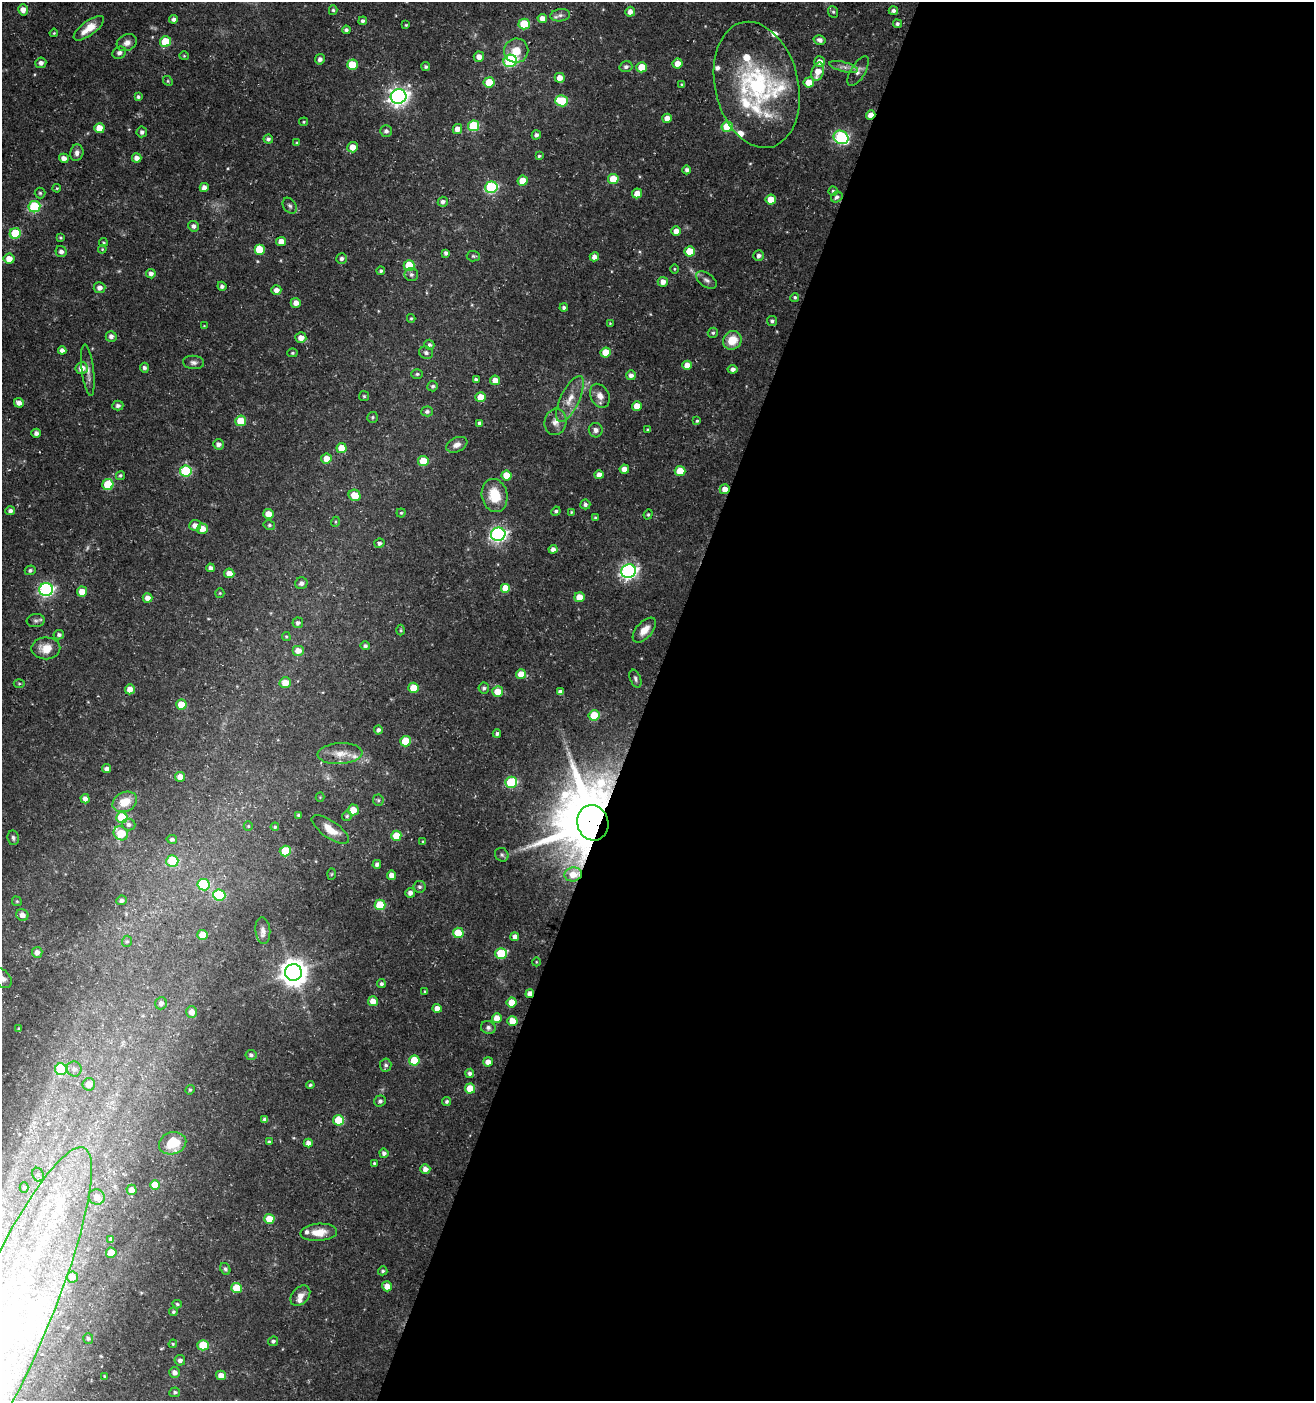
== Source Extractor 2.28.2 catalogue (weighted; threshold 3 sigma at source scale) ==
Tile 12 of 4 x 4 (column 4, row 3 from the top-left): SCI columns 4145-5456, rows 1409-2807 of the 5730 x 5606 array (HDU 1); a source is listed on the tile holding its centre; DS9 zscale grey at full resolution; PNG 1316 x 1403 px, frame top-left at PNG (2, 2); each listed source drawn as its Kron ellipse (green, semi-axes under 4 px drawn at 4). Shown black and unused: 51% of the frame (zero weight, under 3 of 5 exposures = <1% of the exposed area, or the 3 px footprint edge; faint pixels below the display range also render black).
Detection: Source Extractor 2.28.2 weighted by HDU 2 'WHT'; one run over the whole footprint, this tile lists its part. Background 0.0259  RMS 0.0022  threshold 0.0101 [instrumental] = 3 sigma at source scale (4.5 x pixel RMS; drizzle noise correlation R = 1.50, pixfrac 1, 0.0396/0.0396 arcsec/px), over >= 5 px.
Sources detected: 336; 2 too faint to see at this stretch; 2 inside a brighter object's white glare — neither listed nor drawn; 17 inside a brighter listed object's ellipse — not listed separately; the other 315 listed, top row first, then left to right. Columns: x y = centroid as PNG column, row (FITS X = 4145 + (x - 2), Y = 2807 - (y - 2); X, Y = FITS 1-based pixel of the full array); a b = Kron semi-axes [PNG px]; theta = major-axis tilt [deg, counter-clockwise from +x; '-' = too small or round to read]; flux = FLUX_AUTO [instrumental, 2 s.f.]
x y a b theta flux
23 10 5 5 - 1.5
333 10 5 4 - 0.37
893 11 4 4 - 0.67
630 12 5 5 - 1.3
833 12 6 5 - 0.36
560 15 10 6 8 0.91
542 18 5 4 - 1.7
173 19 4 4 - 0.68
363 21 4 4 - 0.61
524 24 5 5 - 7.7
897 24 4 4 - 0.51
406 25 4 3 - 0.21
89 28 18 7 36 3.4
346 30 4 4 - 0.54
54 33 4 3 - 0.21
820 40 6 5 - 0.81
165 42 5 5 - 7.4
127 43 10 8 24 1.2
516 51 12 12 - 3.5
119 53 7 6 - 0.66
184 56 5 4 - 0.24
479 57 5 5 - 1.5
320 59 5 5 - 0.86
510 61 7 6 - 26
819 62 5 5 - 1.5
41 63 5 5 - 0.87
677 63 5 5 - 2.3
352 65 5 5 - 5.5
426 66 4 4 - 0.49
626 67 6 5 - 0.63
642 67 5 5 - 5
844 67 15 5 -14 1.1
858 71 17 7 59 1.1
818 72 9 6 72 2.9
560 78 5 5 - 1.8
168 81 5 4 - 0.32
489 82 5 5 - 5.3
809 82 5 5 - 3
682 85 4 3 - 0.38
757 85 64 41 -77 35
399 96 8 7 - 100
138 97 4 4 - 0.39
562 101 6 5 - 9
871 115 5 4 - 1.8
667 118 5 4 - 1.6
304 122 4 3 - 0.23
474 126 5 5 - 13
727 127 5 5 - 6.2
99 128 5 5 - 3.4
457 129 5 4 - 1.7
386 131 6 5 - 0.66
142 132 5 5 - 0.62
536 135 5 4 - 0.67
841 137 8 6 -31 31
268 139 5 4 - 0.53
297 143 4 4 - 0.37
352 147 5 5 - 2.4
77 153 8 6 76 0.89
539 156 3 3 - 0.31
64 158 5 4 - 1.2
137 158 5 4 - 1.2
687 170 4 4 - 0.63
613 179 5 5 - 4.3
523 181 5 5 - 3.2
204 187 4 4 - 1.2
491 187 6 5 - 22
57 188 4 4 - 0.22
833 191 4 4 - 0.38
40 193 5 5 - 0.37
637 193 5 5 - 2.6
837 197 6 5 - 0.59
771 199 5 5 - 3.7
443 202 5 5 - 0.71
290 206 8 6 -56 0.56
34 207 6 5 - 18
193 226 5 5 - 0.76
676 231 4 4 - 1.6
15 233 5 5 - 11
60 238 4 3 - 0.29
281 241 5 4 - 1.9
103 242 4 3 - 0.24
102 249 4 4 - 0.22
259 249 5 5 - 5.1
61 251 6 5 - 0.74
690 251 5 5 - 5
446 253 4 4 - 0.6
473 256 6 5 - 0.39
759 256 5 5 - 0.8
594 257 4 4 - 1.2
341 258 5 5 - 0.66
9 259 5 5 - 2.1
409 265 5 5 - 8.1
674 269 4 3 - 0.22
381 271 4 4 - 0.4
151 274 5 4 - 0.9
411 274 6 6 - 0.61
706 280 12 6 -34 0.95
663 282 5 5 - 1.5
222 286 4 4 - 0.59
100 288 6 5 - 1.2
276 290 5 5 - 1.2
795 297 4 4 - 0.4
296 303 5 5 - 1.7
564 308 4 4 - 0.46
411 318 4 4 - 0.25
772 321 5 5 - 0.51
610 323 4 4 - 0.19
204 326 3 3 - 0.16
713 333 5 5 - 0.38
111 336 5 5 - 0.84
301 338 5 5 - 1.6
732 340 10 8 45 4
429 345 5 4 - 0.45
62 350 4 4 - 0.87
606 352 5 5 - 4.3
292 353 5 4 - 0.33
426 353 7 6 - 0.61
194 362 10 6 -5 0.84
687 365 5 4 - 2.3
82 368 6 6 - 2
144 368 5 4 - 0.62
733 369 5 4 - 0.89
88 370 26 6 -83 1.4
417 374 5 5 - 0.39
631 375 5 5 - 0.93
476 380 4 4 - 0.63
495 380 5 5 - 1.9
433 386 5 5 - 0.47
364 396 5 5 - 0.31
600 396 12 9 -63 1.6
481 397 5 5 - 3.3
570 399 25 9 64 3.3
19 403 5 4 - 1.2
118 406 5 5 - 0.59
637 406 5 5 - 2.7
427 411 6 5 - 0.49
372 417 5 5 - 0.38
241 421 5 5 - 5.4
697 421 4 4 - 0.32
555 422 13 11 77 1.8
480 423 4 4 - 0.58
596 430 7 7 - 0.94
648 430 4 3 - 0.29
36 433 4 4 - 0.91
218 444 5 5 - 1
457 445 11 7 24 1.3
342 448 5 5 - 3.4
326 459 5 5 - 2.4
423 461 5 5 - 5.5
624 469 4 4 - 1.7
186 471 6 5 - 17
680 471 5 5 - 5.6
120 475 4 4 - 0.39
506 475 5 5 - 4.5
599 475 4 4 - 1.4
108 485 5 5 - 8.1
725 489 5 5 - 1.6
355 495 6 5 - 3.8
495 495 17 12 -78 5.7
585 504 5 5 - 0.63
10 511 5 4 - 0.67
556 511 5 4 - 0.47
571 512 4 4 - 0.23
401 513 4 4 - 0.29
269 514 5 5 - 2.3
648 514 5 4 - 0.3
595 518 4 3 - 0.31
335 522 5 3 - 0.25
195 525 6 5 - 1.3
269 525 6 4 -13 0.39
202 529 5 5 - 2.6
498 534 7 6 - 57
379 543 5 4 - 0.55
553 549 4 4 - 0.97
210 568 4 4 - 0.77
30 570 5 5 - 0.57
629 571 7 6 - 58
229 573 5 4 - 2.1
301 583 6 6 - 0.88
506 588 5 5 - 3.4
46 589 7 6 - 47
82 592 5 5 - 2.5
220 593 5 4 - 0.24
579 597 5 5 - 2.7
148 598 5 4 - 1.3
36 620 9 6 5 0.66
298 623 5 5 - 0.6
401 630 5 3 - 0.26
644 630 15 8 48 2.1
59 635 5 4 - 0.58
286 637 4 3 - 0.27
365 646 5 4 - 0.52
46 648 14 11 1 3.1
298 651 6 5 - 1.7
521 674 5 5 - 2.8
635 679 9 5 -68 0.59
285 683 5 5 - 2.8
19 684 5 3 - 0.25
414 688 5 5 - 5.1
484 688 5 5 - 0.58
130 689 5 5 - 2
498 692 5 5 - 3.8
560 692 4 4 - 0.97
181 705 5 5 - 4.3
594 715 5 5 - 7.8
378 730 4 4 - 0.71
497 734 4 4 - 0.55
406 741 5 5 - 8.8
340 754 22 10 3 2.9
107 769 4 4 - 1
180 777 5 5 - 2
511 782 6 5 - 15
320 797 4 4 - 0.21
85 799 4 4 - 1.1
378 800 5 5 - 0.39
125 802 13 9 26 4.2
353 810 5 5 - 3.2
298 815 4 4 - 0.4
347 816 5 5 - 0.36
122 818 5 5 - 9.9
593 823 18 15 -75 1900
129 824 6 6 - 0.75
248 826 5 4 - 0.32
275 827 4 4 - 0.33
330 830 22 8 -34 3.1
121 833 7 6 - 6.6
396 836 5 5 - 4.5
13 838 7 5 -81 0.54
172 839 5 4 - 0.58
423 842 4 3 - 0.24
285 851 5 5 - 7.7
502 855 7 6 - 0.49
172 861 6 5 - 14
377 864 4 4 - 0.67
331 874 6 3 88 0.24
573 874 9 7 10 2.5
391 875 4 4 - 1.5
203 885 6 6 - 17
419 887 6 5 - 0.5
410 893 5 4 - 1
219 895 6 5 - 16
121 900 5 5 - 0.68
17 901 5 4 - 0.28
380 905 5 5 - 7.3
22 915 6 5 - 1.3
263 931 13 7 -84 1.1
458 933 5 5 - 7.1
202 935 5 5 - 3.8
515 937 4 4 - 1.2
127 941 5 5 - 0.38
37 952 5 5 - 1.1
501 953 6 5 - 10
536 962 4 3 - 0.17
293 972 8 8 - 280
2 978 11 7 -49 1.2
381 984 4 4 - 0.53
425 991 3 3 - 0.19
530 994 4 4 - 1.5
373 1001 5 5 - 2.3
512 1002 5 5 - 3.9
161 1003 6 5 - 0.95
437 1008 4 4 - 1.5
192 1012 6 5 - 1.7
497 1018 5 5 - 2.1
512 1021 5 5 - 4.4
488 1027 7 6 - 0.66
19 1029 3 3 - 0.3
251 1055 5 5 - 0.6
414 1060 5 5 - 7.3
488 1062 5 4 - 1.7
386 1065 6 6 - 0.6
61 1069 6 6 - 14
74 1069 7 7 - 0.95
470 1073 4 4 - 0.69
89 1084 6 6 - 2.1
310 1085 4 3 - 0.34
470 1089 5 5 - 4.2
190 1090 5 4 - 0.28
380 1101 6 5 - 0.59
446 1101 4 4 - 0.47
265 1119 4 4 - 0.55
338 1120 5 5 - 8
269 1142 4 4 - 0.44
173 1143 14 11 16 5.1
308 1143 4 4 - 1.3
384 1153 4 4 - 0.74
374 1163 4 3 - 0.28
425 1169 5 5 - 1.2
38 1175 7 5 -66 0.59
155 1185 5 5 - 3.8
24 1187 5 4 - 0.39
132 1190 5 5 - 1.5
97 1197 8 7 - 1.7
269 1219 5 5 - 4.5
319 1232 18 8 4 3.2
111 1239 4 3 - 0.6
111 1253 5 5 - 3.3
225 1269 6 5 - 0.44
383 1271 4 4 - 0.43
72 1277 6 5 - 1.1
387 1286 5 5 - 1.7
237 1288 5 5 - 6.1
300 1296 11 8 48 1.6
177 1304 5 4 - 0.34
173 1312 4 4 - 0.37
5 1328 197 38 66 130
88 1338 5 5 - 0.39
273 1341 5 4 - 0.45
173 1344 4 4 - 0.29
203 1345 5 5 - 5.9
180 1360 5 5 - 0.94
174 1373 5 5 - 1.2
221 1375 5 4 - 2.1
105 1376 4 3 - 0.28
175 1392 5 5 - 0.49
Overlapping masked pixels (flux is a lower limit): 5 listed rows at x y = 871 115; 725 489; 593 823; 573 874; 530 994
Isophote crosses this tile's border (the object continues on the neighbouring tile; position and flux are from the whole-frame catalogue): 2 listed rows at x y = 2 978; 5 1328